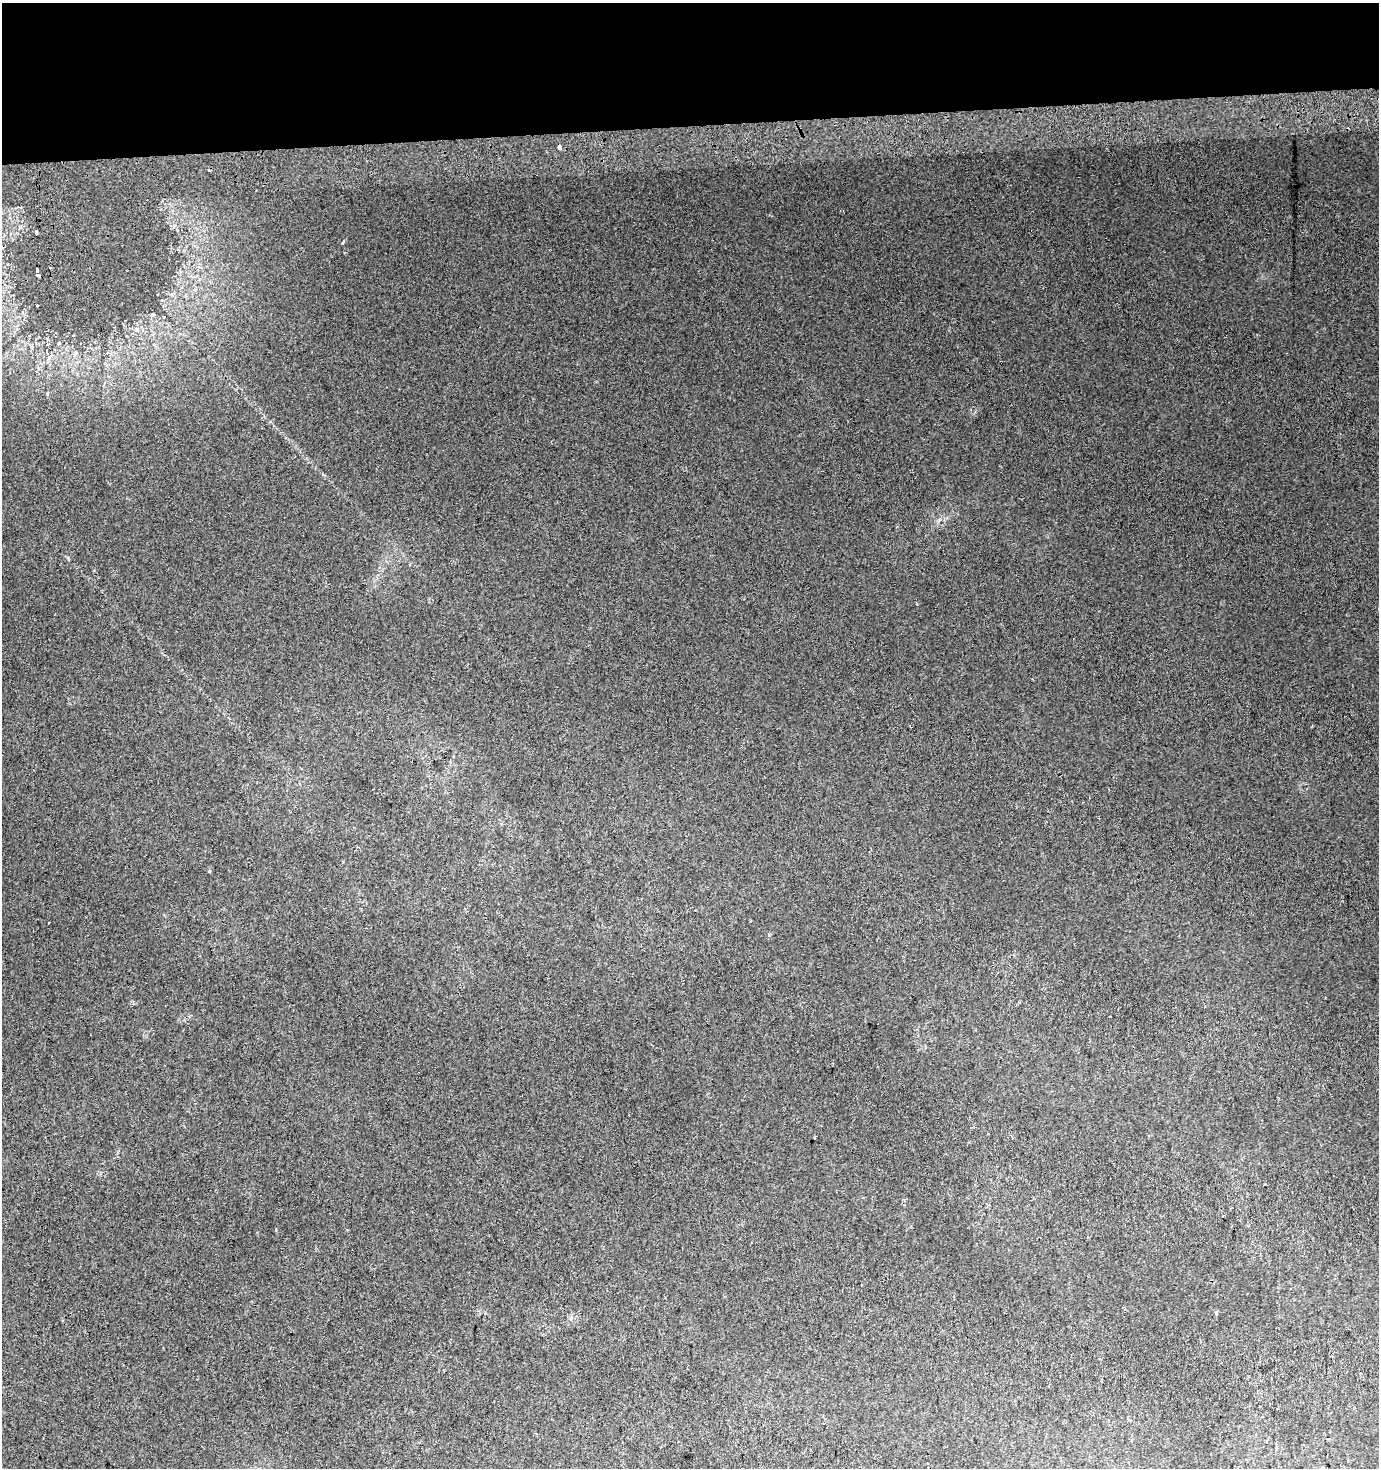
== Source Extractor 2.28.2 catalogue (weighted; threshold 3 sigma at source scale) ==
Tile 2 of 3 x 3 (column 2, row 1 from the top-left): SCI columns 1378-2754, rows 2972-4437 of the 4131 x 4478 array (HDU 1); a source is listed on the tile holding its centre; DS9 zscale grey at full resolution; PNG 1381 x 1470 px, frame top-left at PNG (2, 3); no overlay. Shown black and unused: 8% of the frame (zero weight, under 2 of 3 exposures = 2% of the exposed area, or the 3 px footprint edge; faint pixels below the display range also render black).
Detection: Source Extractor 2.28.2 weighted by HDU 2 'WHT'; one run over the whole footprint, this tile lists its part. Background 0.0216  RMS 0.0095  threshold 0.0427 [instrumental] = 3 sigma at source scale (4.5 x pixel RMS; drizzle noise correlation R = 1.50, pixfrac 1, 0.0396/0.0396 arcsec/px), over >= 5 px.
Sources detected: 11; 3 cosmic-ray / hot-pixel residue — not listed; the other 8 listed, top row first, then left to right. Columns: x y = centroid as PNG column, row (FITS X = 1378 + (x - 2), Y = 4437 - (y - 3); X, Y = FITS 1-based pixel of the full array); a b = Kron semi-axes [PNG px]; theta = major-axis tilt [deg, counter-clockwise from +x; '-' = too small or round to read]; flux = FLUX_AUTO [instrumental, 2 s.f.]
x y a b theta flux
560 147 4 3 - 6.8
36 232 4 3 - 1.5
343 242 6 3 62 1.2
37 270 5 3 - 2.7
38 275 6 3 -15 2.5
37 305 3 2 - 0.98
815 1138 3 2 - 0.8
1278 1408 3 2 - 0.71
Overlapping masked pixels (flux is a lower limit): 1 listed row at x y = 38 275